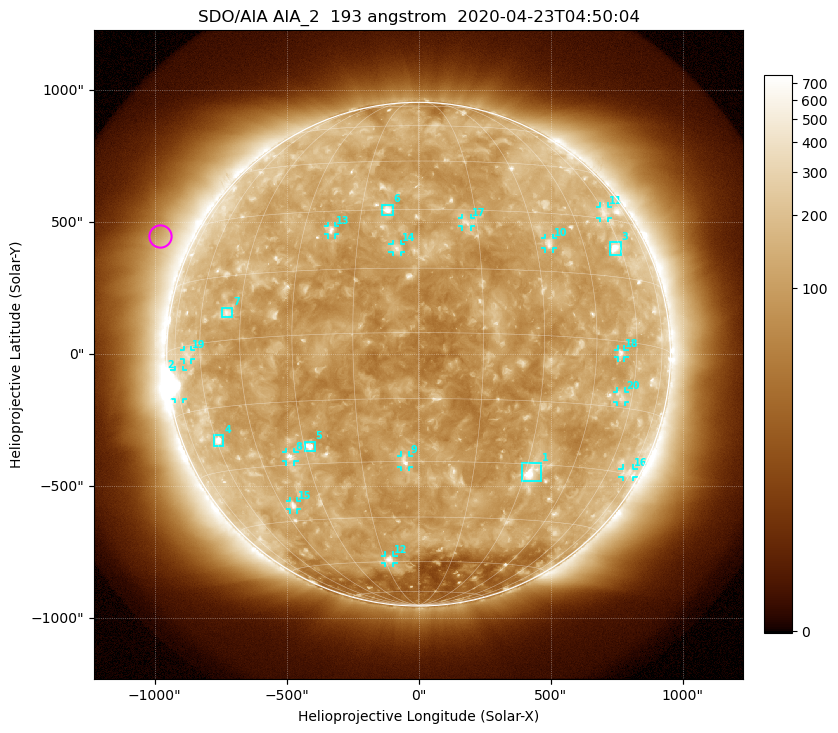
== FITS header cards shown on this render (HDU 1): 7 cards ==
TELESCOP= 'SDO/AIA'
INSTRUME= 'AIA_2'
WAVELNTH=                  193
WAVEUNIT= 'angstrom'
DATE-OBS= '2020-04-23T04:50:04.85'
CTYPE1  = 'HPLN-TAN'
CTYPE2  = 'HPLT-TAN'

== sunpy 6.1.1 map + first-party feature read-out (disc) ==
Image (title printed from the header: SDO/AIA AIA_2  193 angstrom  2020-04-23T04:50:04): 1024 x 1024 px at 2.4 arcsec/px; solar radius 954 arcsec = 398 px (full disc in frame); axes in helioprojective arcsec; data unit not stated in the header (colour bar unlabelled)
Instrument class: DISC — disc imager (sunpy class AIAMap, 193 A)
Bright regions (active regions / flare kernels): reference = the median radial profile (limb darkening/brightening removed); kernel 9 px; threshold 5 sigma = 158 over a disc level ~113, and >= 1.15x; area >= 12 px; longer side >= 10 px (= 24 arcsec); searched inside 0.97 R_sun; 29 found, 20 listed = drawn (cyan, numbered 1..; 14 of them under ~33 arcsec drawn as corner ticks so the feature stays visible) (cap 20 boxes per figure: the strongest are kept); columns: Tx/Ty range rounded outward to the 5 arcsec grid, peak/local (2 s.f.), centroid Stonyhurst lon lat
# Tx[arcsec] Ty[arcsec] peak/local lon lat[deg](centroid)
1 390..465 -485..-410 9.9 +32 -32
2 -925..-890 -170..-60 7.4 -74 -8
3 725..765 375..425 6.6 +57 +22
4 -775..-740 -350..-305 8.6 -59 -23
5 -435..-390 -370..-330 8.4 -29 -26
6 -140..-95 525..570 6.1 -8 +30
7 -750..-705 140..175 4.1 -50 +6
8 -505..-470 -405..-370 5.3 -35 -28
9 -70..-35 -430..-385 5.4 -3 -30
10 480..510 400..440 4 +34 +22
11 685..720 515..560 2.7 +60 +32
12 -130..-95 -790..-760 4.7 -13 -59
13 -345..-315 450..485 4.3 -22 +25
14 -100..-65 385..420 4.2 -5 +20
15 -490..-460 -590..-555 4.1 -41 -41
16 770..815 -465..-435 2.5 +73 -30
17 165..200 485..515 3.6 +12 +27
18 755..780 -15..20 3.8 +53 -3
19 -890..-865 -20..15 2.4 -66 -2
20 750..785 -180..-140 2.8 +55 -13
Off-limb structures (1.02-1.3 R_sun): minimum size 162 px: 6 found; the strongest spans PA ~40..90 deg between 1.05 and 1.3 R_sun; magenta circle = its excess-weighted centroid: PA ~65 deg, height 1.13 R_sun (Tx ~-980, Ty ~450 arcsec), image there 1.9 x the reference